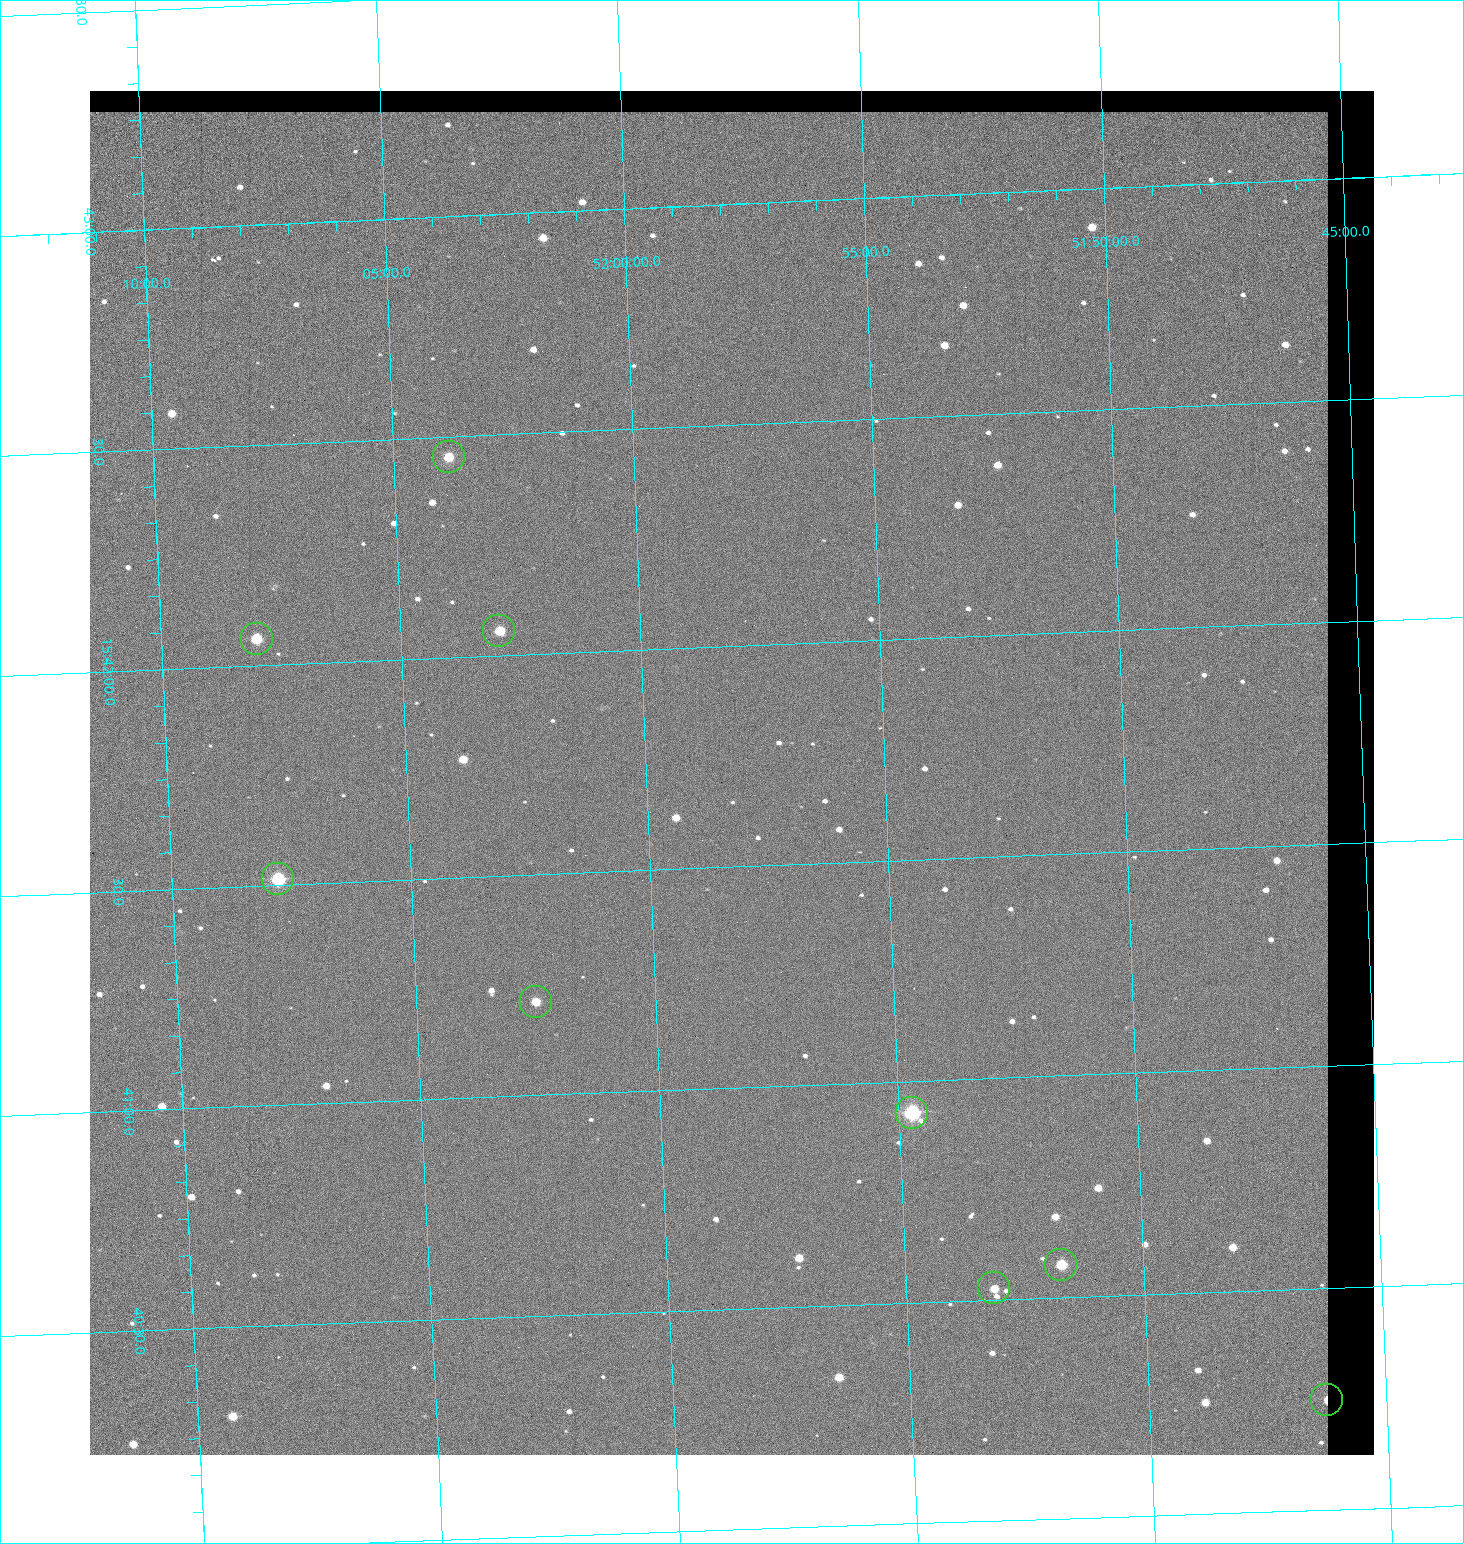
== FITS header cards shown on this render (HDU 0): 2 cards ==
NAXIS1  =                 1284 / length of data axis 1
NAXIS2  =                 1364 / length of data axis 2

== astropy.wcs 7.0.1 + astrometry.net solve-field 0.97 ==
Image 1284 x 1364 px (HDU 0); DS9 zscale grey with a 90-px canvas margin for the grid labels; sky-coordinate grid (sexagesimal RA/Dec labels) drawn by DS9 from the SOLVED WCS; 9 Tycho-2 reference stars matched to detected sources circled (green)
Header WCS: RA---TAN/DEC--TAN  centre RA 15:41:43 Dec +51:58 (235.43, +51.97 deg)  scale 1.26 arcsec/px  FOV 26.9' x 28.5'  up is +92 deg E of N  parity flipped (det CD > 0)
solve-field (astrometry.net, Tycho-2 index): VERIFIED the header's WCS against the Tycho-2 star catalogue (9 matches, 0 conflicts) and refined it, rather than solving blind
Solved WCS: RA---TAN-SIP/DEC--TAN-SIP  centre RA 15:41:43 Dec +51:58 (235.43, +51.97 deg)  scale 1.26 arcsec/px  FOV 26.9' x 28.5'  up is +92 deg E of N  parity flipped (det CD > 0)
The solver's refit moves the header's centre by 0.74 arcsec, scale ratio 1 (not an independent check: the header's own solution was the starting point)
Tycho-2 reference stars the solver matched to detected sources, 9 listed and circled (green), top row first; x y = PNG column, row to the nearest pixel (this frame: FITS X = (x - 90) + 1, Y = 1364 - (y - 91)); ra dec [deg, ICRS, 3 dp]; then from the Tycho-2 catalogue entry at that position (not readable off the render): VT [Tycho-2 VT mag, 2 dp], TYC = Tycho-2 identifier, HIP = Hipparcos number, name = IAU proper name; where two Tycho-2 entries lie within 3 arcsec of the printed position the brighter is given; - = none
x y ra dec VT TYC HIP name
449 457 235.614 +52.064 11.61 3489-1132-1 - -
499 631 235.514 +52.049 11.19 3489-1407-1 - -
257 639 235.515 +52.133 11.12 3489-1380-1 - -
278 879 235.378 +52.130 9.31 3489-1322-1 76850 -
536 1002 235.303 +52.042 11.52 3489-958-1 - -
912 1113 235.232 +51.912 9.59 3489-824-1 - -
1061 1265 235.143 +51.862 10.97 3489-1016-1 - -
994 1288 235.131 +51.886 12.29 3489-908-1 - -
1327 1400 235.062 +51.771 11.53 3489-1453-1 - -